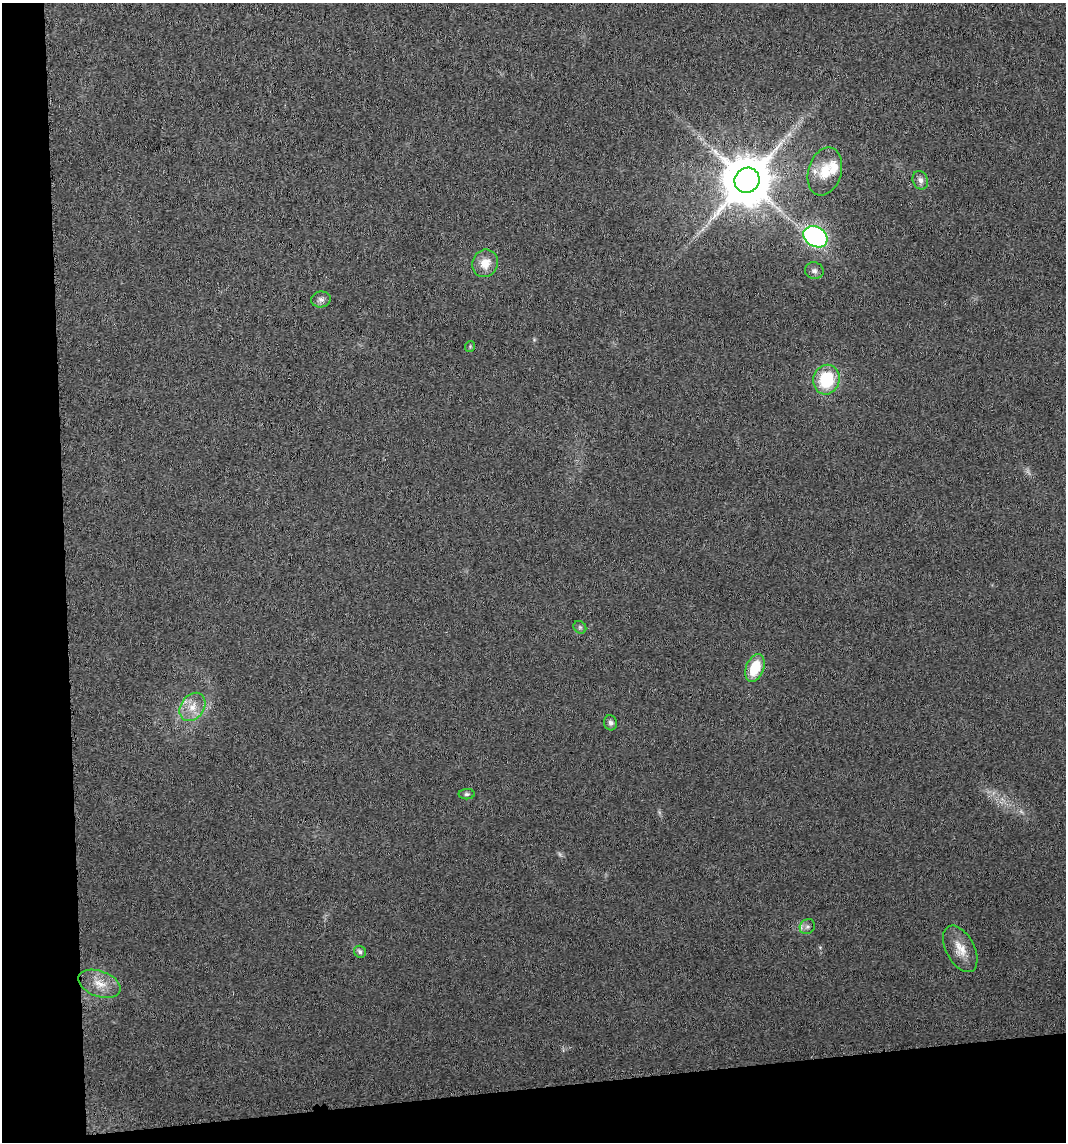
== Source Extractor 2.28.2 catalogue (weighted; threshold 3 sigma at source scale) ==
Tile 3 of 2 x 2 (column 1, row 2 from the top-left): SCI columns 31-1094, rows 4-1143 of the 2175 x 2288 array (HDU 1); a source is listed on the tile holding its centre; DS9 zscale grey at full resolution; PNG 1068 x 1144 px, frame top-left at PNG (2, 3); each listed source drawn as its Kron ellipse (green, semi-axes under 4 px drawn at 4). Shown black and unused: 11% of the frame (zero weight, under 3 of 6 exposures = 1% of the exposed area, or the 3 px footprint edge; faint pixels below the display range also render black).
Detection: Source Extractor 2.28.2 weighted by HDU 2 'WHT'; one run over the whole footprint, this tile lists its part. Background 0.013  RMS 0.0046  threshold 0.0188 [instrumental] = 3 sigma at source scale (4.09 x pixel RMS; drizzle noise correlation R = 1.36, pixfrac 0.8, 0.0396/0.0396 arcsec/px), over >= 5 px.
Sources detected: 21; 1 too faint to see at this stretch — neither listed nor drawn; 2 inside a brighter listed object's ellipse — not listed separately; the other 18 listed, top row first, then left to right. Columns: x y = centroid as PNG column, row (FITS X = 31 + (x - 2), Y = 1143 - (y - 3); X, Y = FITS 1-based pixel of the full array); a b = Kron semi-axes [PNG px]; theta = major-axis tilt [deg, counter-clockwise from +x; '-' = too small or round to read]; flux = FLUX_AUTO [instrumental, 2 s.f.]
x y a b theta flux
825 171 24 16 73 11
747 180 13 12 - 2400
920 180 9 7 -68 2
815 237 12 10 -30 71
485 263 14 12 61 5.9
814 271 9 8 - 1.7
321 299 10 8 10 1.7
470 346 5 5 - 0.58
826 380 15 13 77 21
580 627 7 5 -45 0.85
755 668 14 9 69 12
192 707 15 11 55 5.7
611 723 7 6 - 1.4
467 794 8 5 1 0.9
807 927 8 7 - 1.3
960 949 25 14 -62 6.8
360 952 6 5 - 1.2
99 984 22 12 -20 6.9
Overlapping masked pixels (flux is a lower limit): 1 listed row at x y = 747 180